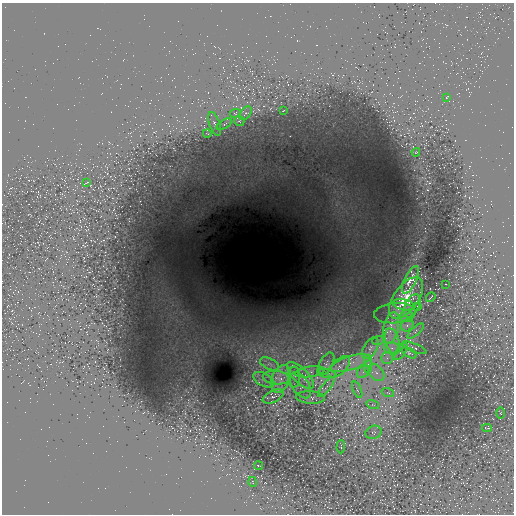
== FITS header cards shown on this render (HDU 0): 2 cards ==
NAXIS1  =                  512 / length of data axis 1
NAXIS2  =                  512 / length of data axis 2

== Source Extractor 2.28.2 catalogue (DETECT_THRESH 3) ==
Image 512 x 512 px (HDU 0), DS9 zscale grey, 1 PNG px = 1 image px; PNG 516 x 516 px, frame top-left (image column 1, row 512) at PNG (2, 3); each listed source drawn as its Kron ellipse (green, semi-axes under 4 px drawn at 4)
Background 28.7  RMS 0.65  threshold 1.94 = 3 sigma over >= 5 px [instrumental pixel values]
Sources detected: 57; all 57 listed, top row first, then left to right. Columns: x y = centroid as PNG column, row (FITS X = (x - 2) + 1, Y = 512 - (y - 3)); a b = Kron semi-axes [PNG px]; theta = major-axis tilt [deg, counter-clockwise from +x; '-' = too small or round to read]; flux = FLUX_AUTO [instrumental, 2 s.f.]
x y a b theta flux
447 97 3 2 - 26
283 111 3 2 - 23
235 113 5 4 - 41
246 113 8 5 50 88
239 121 5 5 - 47
214 124 12 5 -70 140
224 124 9 3 29 67
207 133 4 2 - 28
416 152 4 3 - 41
87 182 3 2 - 27
410 280 15 6 64 290
445 284 2 2 - 21
431 297 5 2 - 38
406 298 24 12 55 1200
403 305 11 5 -12 230
412 306 13 7 63 180
418 307 4 2 - 39
395 313 21 10 5 290
407 316 7 6 - 120
407 325 7 5 43 120
391 328 16 7 77 490
416 331 10 3 42 47
378 341 6 3 19 50
392 341 13 7 -73 390
370 348 12 6 58 180
392 348 7 6 - 170
414 348 13 4 -22 100
401 352 10 4 54 110
409 353 8 4 -30 88
387 358 6 5 - 110
350 363 20 7 17 520
270 364 10 5 -26 160
326 364 12 6 62 170
368 364 9 4 90 140
339 367 13 7 44 260
310 372 15 5 8 230
363 372 7 5 44 150
327 373 9 4 -11 100
376 373 10 6 -49 250
300 375 17 7 -45 380
294 377 10 6 -90 140
276 378 13 7 -5 280
281 379 14 9 67 420
264 380 11 6 -28 190
300 385 14 8 -56 330
326 387 12 3 52 120
357 390 9 3 -68 81
388 393 6 3 -19 56
273 396 11 6 26 190
310 397 14 6 -4 160
373 405 6 4 -17 54
501 413 5 3 - 40
487 428 5 2 - 29
373 432 8 6 19 93
341 447 6 2 87 38
258 466 4 2 - 35
253 482 5 3 - 28